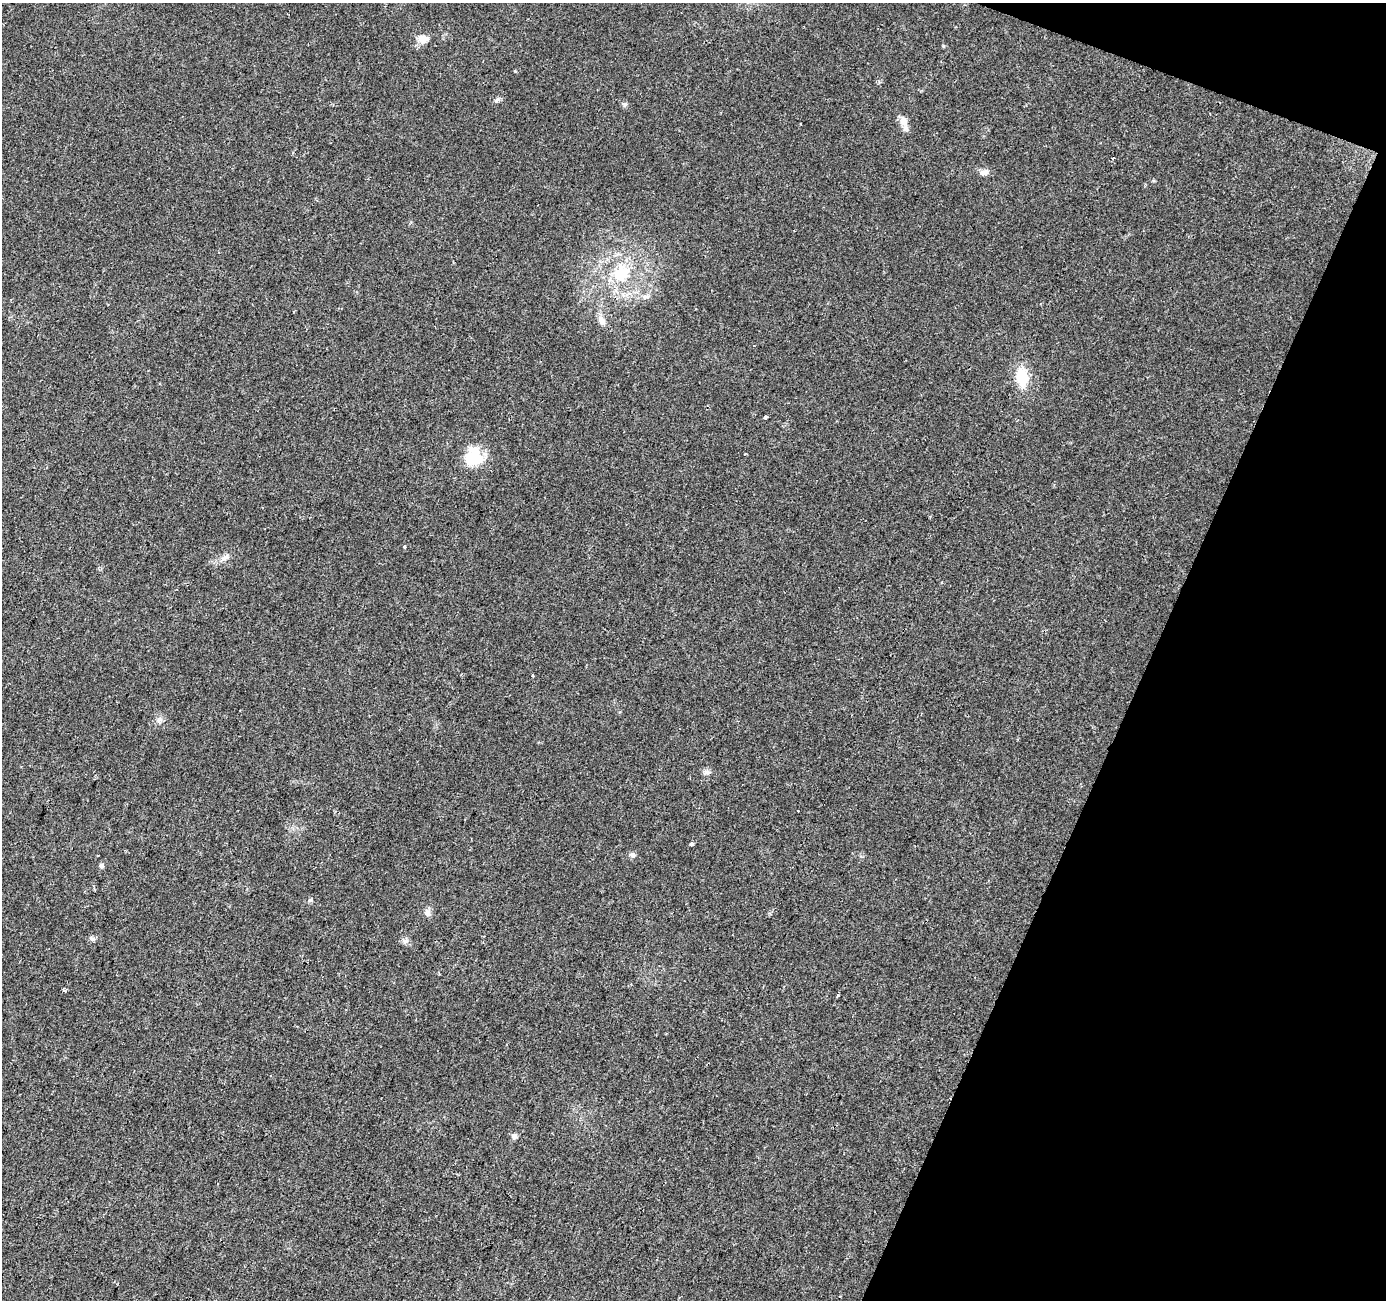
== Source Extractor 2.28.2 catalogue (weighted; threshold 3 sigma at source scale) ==
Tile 8 of 4 x 4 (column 4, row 2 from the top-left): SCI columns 4162-5545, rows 2879-4176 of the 5566 x 5698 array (HDU 1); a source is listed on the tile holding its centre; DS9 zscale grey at full resolution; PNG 1388 x 1302 px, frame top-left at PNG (2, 3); no overlay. Shown black and unused: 19% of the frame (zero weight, under 2 of 3 exposures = <1% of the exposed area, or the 3 px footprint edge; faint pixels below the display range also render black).
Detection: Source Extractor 2.28.2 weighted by HDU 2 'WHT'; one run over the whole footprint, this tile lists its part. Background 0.0208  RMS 0.0034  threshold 0.0154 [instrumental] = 3 sigma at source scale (4.5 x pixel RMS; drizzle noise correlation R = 1.50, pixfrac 1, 0.0396/0.0396 arcsec/px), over >= 5 px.
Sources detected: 26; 1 cosmic-ray / hot-pixel residue — not listed; the other 25 listed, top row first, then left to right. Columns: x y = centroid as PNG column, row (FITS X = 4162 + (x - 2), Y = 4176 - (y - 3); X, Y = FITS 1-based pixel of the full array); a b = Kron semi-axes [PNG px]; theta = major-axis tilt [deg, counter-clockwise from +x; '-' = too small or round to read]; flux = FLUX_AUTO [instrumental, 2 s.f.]
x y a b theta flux
423 39 16 10 -4 2.9
497 100 8 5 37 0.82
624 104 7 4 -18 0.58
903 121 13 10 -71 2.9
984 172 11 7 9 1.7
621 273 23 19 40 13
645 297 10 5 17 1.2
601 320 13 9 -57 1.9
1022 377 22 14 -83 9.7
766 417 4 3 - 0.73
473 457 22 20 67 11
404 547 3 3 - 3
225 558 9 7 51 1.4
532 676 3 3 - 0.5
707 772 10 6 23 1.1
798 811 3 2 - 0.32
691 844 4 3 - 4.2
632 855 9 7 -18 0.99
101 865 6 6 - 0.84
310 900 6 4 41 0.54
427 912 12 7 -69 1.4
92 939 9 6 -18 0.91
405 941 10 7 1 1.2
838 995 4 3 - 0.41
514 1136 8 8 - 1.1
Unlisted compact peaks at least as high as the median listed source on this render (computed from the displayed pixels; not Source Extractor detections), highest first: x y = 515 71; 943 46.